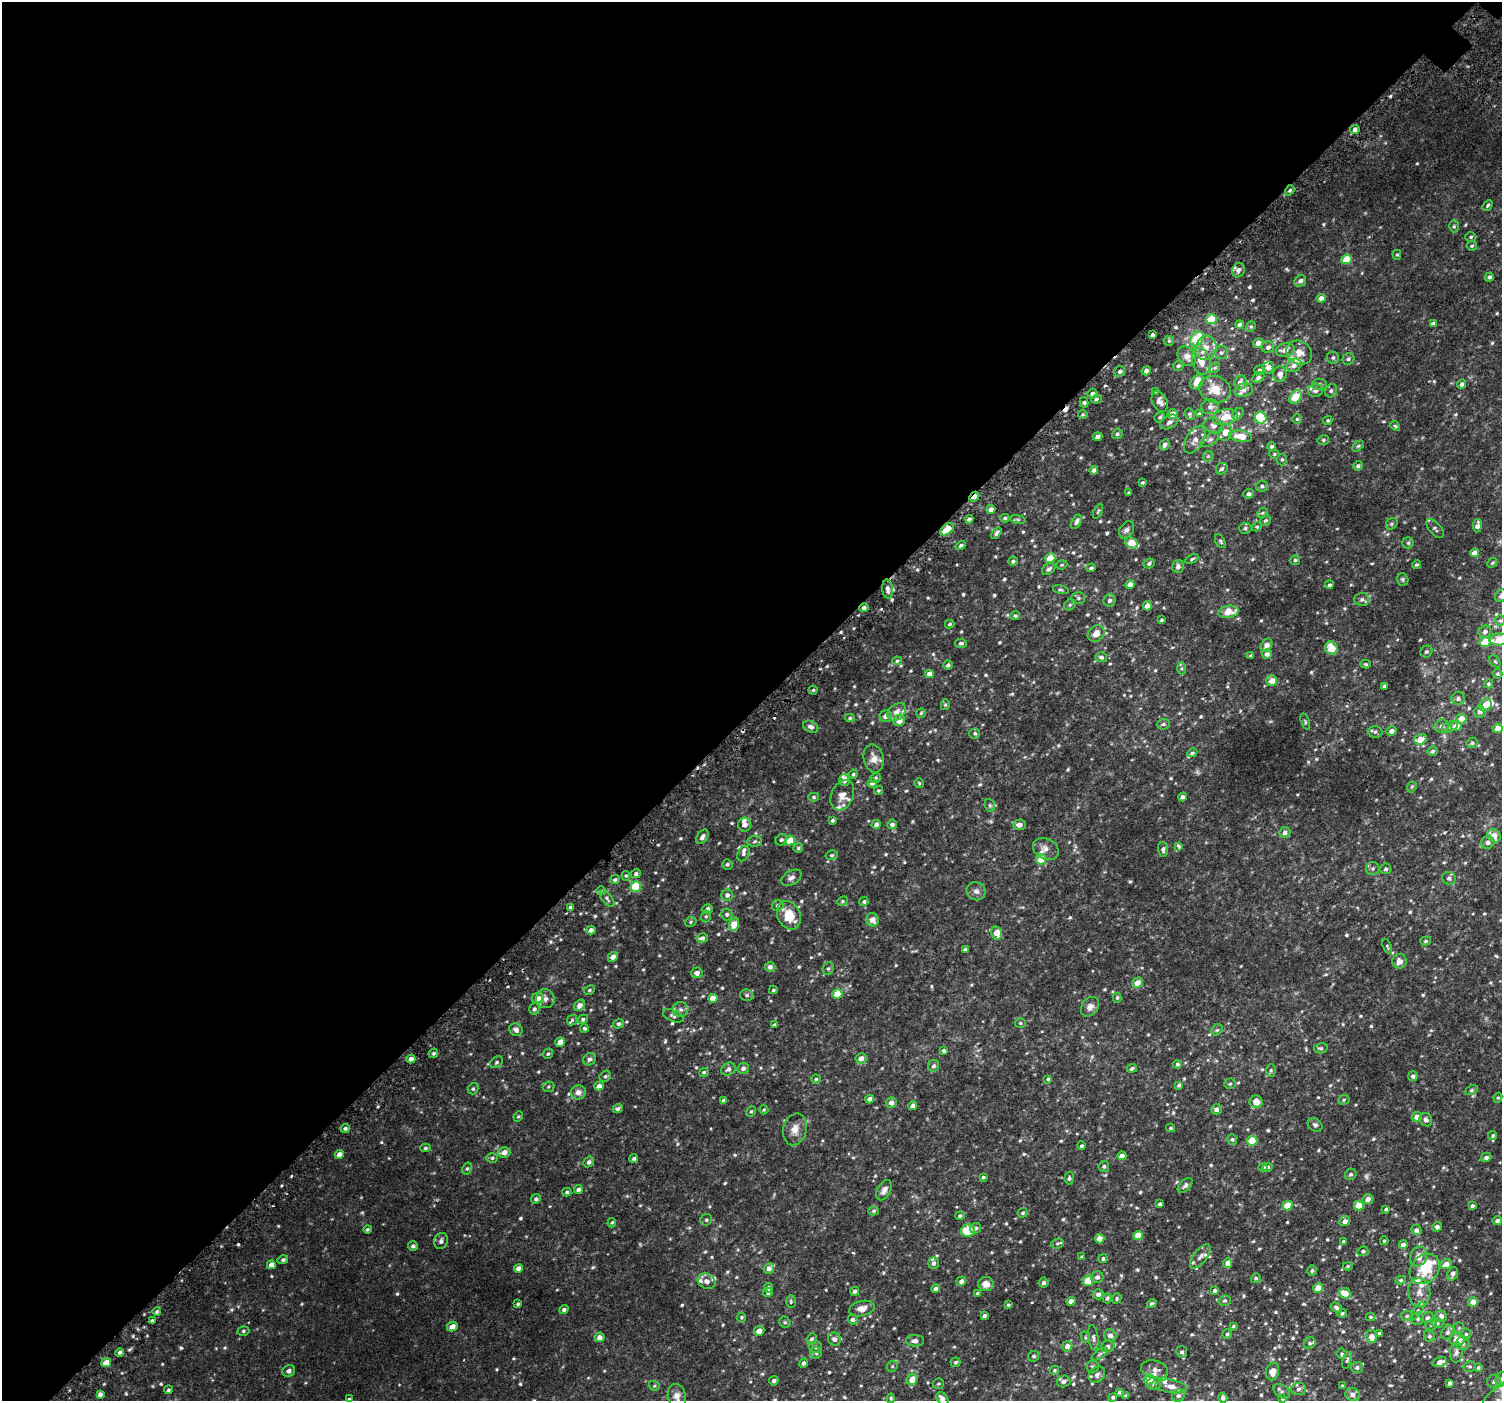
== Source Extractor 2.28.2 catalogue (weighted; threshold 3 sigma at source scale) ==
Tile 5 of 4 x 4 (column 1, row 2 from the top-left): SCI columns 64-1563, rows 3024-4422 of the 6113 x 6113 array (HDU 1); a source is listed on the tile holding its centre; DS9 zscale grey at full resolution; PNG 1504 x 1403 px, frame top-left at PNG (2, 2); each listed source drawn as its Kron ellipse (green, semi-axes under 4 px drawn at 4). Shown black and unused: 51% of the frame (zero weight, under 2 of 3 exposures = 3% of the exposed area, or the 3 px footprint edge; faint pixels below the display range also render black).
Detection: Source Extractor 2.28.2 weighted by HDU 2 'WHT'; one run over the whole footprint, this tile lists its part. Background 0.0336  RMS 0.0094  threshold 0.0425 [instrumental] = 3 sigma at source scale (4.5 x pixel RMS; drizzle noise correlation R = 1.50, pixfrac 1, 0.0396/0.0396 arcsec/px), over >= 5 px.
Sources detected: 796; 2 too faint to see at this stretch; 8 cosmic-ray / hot-pixel residue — neither listed nor drawn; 40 inside a brighter listed object's ellipse — not listed separately; of the other 746, all 500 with FLUX_AUTO >= 1.2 (the completeness limit of this list) listed and drawn (246 fainter detections not listed), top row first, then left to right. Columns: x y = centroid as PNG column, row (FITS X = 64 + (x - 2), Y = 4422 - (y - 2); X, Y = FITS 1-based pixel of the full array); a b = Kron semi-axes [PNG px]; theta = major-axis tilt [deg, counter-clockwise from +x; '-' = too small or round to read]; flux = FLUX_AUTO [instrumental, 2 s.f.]
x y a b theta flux
1355 129 5 4 - 3.7
1290 190 5 4 - 1.7
1488 205 6 4 47 1.5
1454 226 6 5 - 1.4
1471 237 5 4 - 1.3
1472 246 5 4 - 1.6
1397 255 5 4 - 1.3
1347 259 5 4 - 23
1238 270 7 6 - 4.2
1489 277 4 4 - 2.4
1300 281 6 5 - 3.7
1321 298 5 4 - 5.3
1211 319 5 5 - 24
1239 324 4 4 - 2.6
1433 324 4 4 - 3.2
1251 327 5 4 - 1.4
1152 335 3 3 - 2.1
1197 339 8 6 54 28
1169 341 5 5 - 1.3
1258 343 5 4 - 6.5
1268 347 6 5 - 3.1
1206 348 12 10 80 9.2
1285 350 9 6 13 7.5
1221 353 7 7 - 2.5
1299 353 13 11 -34 10
1187 356 11 8 -52 6.5
1333 358 6 6 - 2.1
1348 359 6 5 - 2
1201 361 13 9 -76 11
1294 365 7 6 - 5.4
1178 366 5 5 - 1.9
1268 367 6 6 - 5
1215 368 6 4 46 1.4
1259 370 5 4 - 1.5
1120 371 5 5 - 2.4
1146 371 5 4 - 2.9
1280 374 8 6 80 5.2
1258 377 6 5 - 2.7
1197 382 8 6 54 13
1241 382 7 6 - 6.1
1319 384 7 5 -1 2.1
1462 384 5 4 - 2.7
1215 389 16 13 -17 15
1244 390 9 6 14 4.6
1315 390 7 6 - 4.4
1155 391 3 3 - 1.3
1331 391 7 6 - 2.4
1093 394 5 5 - 3.3
1296 397 7 5 56 28
1096 399 5 4 - 1.6
1084 402 5 4 - 1.6
1160 402 11 7 -63 5
1210 407 9 7 0 4.6
1083 414 5 4 - 1.4
1172 414 5 5 - 7.6
1190 414 6 5 - 1.7
1199 414 4 3 - 1.4
1238 414 6 4 48 1.6
1160 417 5 5 - 1.7
1225 417 12 7 14 15
1261 418 6 5 - 34
1297 419 5 4 - 1.3
1328 420 5 4 - 1.3
1169 422 10 6 30 3.7
1213 425 10 7 -19 3.9
1395 426 5 4 - 1.2
1225 432 8 7 - 7.4
1117 434 5 5 - 1.8
1097 436 5 3 - 2.9
1241 436 11 5 -8 14
1210 439 10 5 37 2.7
1195 440 15 8 57 6.8
1323 440 6 4 15 1.5
1164 445 6 4 61 3.1
1272 446 4 4 - 2.2
1358 446 6 4 44 1.4
1274 454 5 4 - 1.4
1208 456 6 5 - 1.4
1282 459 6 5 - 1.6
1358 466 5 4 - 2.3
1222 469 6 5 - 2.1
1094 470 4 4 - 2.9
1142 482 3 3 - 1.3
1262 486 6 5 - 2.2
1129 493 4 3 - 1.3
1249 494 5 5 - 2.8
974 497 5 3 - 7.4
991 509 4 4 - 4.7
1098 511 8 4 63 1.3
1262 513 6 4 41 1.4
1005 518 4 4 - 1.5
969 519 4 4 - 2.5
1018 519 8 4 -8 1.5
1266 520 6 4 41 1.7
1076 522 8 4 59 3.1
1392 524 6 5 - 1.6
1477 526 7 4 81 4.4
1257 527 5 4 - 1.3
1245 528 6 5 - 1.9
1435 528 11 5 -50 2.5
947 529 8 5 38 19
1127 530 9 6 56 3.2
996 533 6 4 50 2.4
1220 541 7 4 -62 1.5
1131 543 7 5 -27 16
1408 543 6 5 - 1.6
961 545 5 4 - 1.9
1474 553 4 4 - 7.5
1050 558 5 4 - 19
1192 559 7 4 25 1.5
1295 560 5 4 - 1.5
1013 561 5 4 - 2
1149 563 5 5 - 2.2
1492 563 5 4 - 1.2
1062 565 5 4 - 1.2
1416 565 4 4 - 1.5
1178 566 6 6 - 3.6
1091 568 4 4 - 1.7
1049 569 7 5 39 3
1403 579 6 5 - 1.6
1130 585 4 4 - 7.1
1329 585 4 3 - 1.8
888 589 10 5 -82 3.9
1061 590 8 4 -15 1.6
1501 596 7 6 - 3.4
1078 598 7 6 - 2
1362 599 7 6 - 3
1109 601 6 6 - 2.8
1070 605 6 5 - 1.6
1147 606 5 4 - 7.6
864 608 5 4 - 3
1228 612 10 6 11 13
1015 616 5 4 - 1.5
1161 620 3 3 - 1.3
1500 621 5 5 - 1.5
950 624 5 3 - 1.3
1485 632 6 6 - 3.5
1096 634 9 7 43 7.4
1499 639 10 6 4 19
1485 642 5 5 - 17
961 643 6 4 -6 1.8
1266 645 7 5 56 5.6
1331 648 7 6 - 15
1426 652 6 5 - 1.7
1267 654 5 5 - 3.6
1251 656 4 4 - 1.3
1101 657 6 5 - 2.4
897 661 5 4 - 1.4
1495 661 7 4 -53 1.5
1365 664 5 4 - 1.4
948 665 4 4 - 2.4
1181 668 6 4 89 1.8
929 674 4 4 - 5.6
1498 674 5 4 - 1.6
1272 680 5 5 - 11
1488 684 4 4 - 1.5
1384 686 4 3 - 1.6
813 690 4 4 - 1.3
1458 699 7 6 - 2.7
945 705 5 4 - 1.4
1486 705 7 5 54 11
897 712 10 7 42 5.8
1480 712 6 5 - 4
921 713 5 4 - 1.4
886 716 6 5 - 4.4
850 718 5 4 - 1.3
1461 719 5 5 - 12
899 720 6 5 - 9.3
1305 722 8 4 -70 1.3
1163 724 6 5 - 1.8
1442 726 7 6 - 3.8
1456 726 5 5 - 8.4
811 727 8 5 -23 3.6
1450 727 8 5 21 2.4
1498 728 5 4 - 9.9
1391 731 5 4 - 4.8
1375 732 7 6 - 2
975 733 5 5 - 1.7
1420 739 6 5 - 13
1472 743 6 5 - 1.8
1433 751 5 5 - 2.1
1192 753 5 4 - 1.9
874 758 14 10 -78 7.3
853 774 4 4 - 1.5
876 778 5 5 - 1.6
844 780 6 5 - 5.9
872 783 5 4 - 3.7
919 783 5 4 - 1.3
1412 787 6 4 69 1.2
878 790 4 4 - 1.2
842 795 16 11 66 7.5
814 797 5 4 - 1.5
1183 797 4 4 - 3.8
990 805 6 5 - 1.5
832 820 3 3 - 1.5
876 824 4 4 - 3.4
892 824 5 4 - 3.3
745 825 7 6 - 6.1
1019 825 6 5 - 5.2
1285 832 6 5 - 3.9
1494 836 7 6 - 11
702 837 8 5 56 3.4
781 840 6 5 - 1.8
755 841 7 5 5 2.1
790 841 5 4 - 21
1488 842 7 6 - 3.6
1178 846 4 3 - 3.9
798 848 5 4 - 1.5
1046 849 13 10 -28 6
1163 849 7 5 -84 2.4
743 854 8 5 66 2.3
832 855 6 5 - 1.6
1041 859 5 5 - 13
727 864 5 5 - 1.7
1373 868 7 6 - 2
1386 869 5 5 - 1.7
636 874 5 4 - 2.1
626 876 5 4 - 1.3
791 878 11 7 30 3.7
1449 878 7 6 - 2.4
615 880 5 4 - 1.9
636 886 5 5 - 32
601 891 5 4 - 1.5
976 891 10 9 - 3.8
727 895 6 6 - 3.2
607 899 10 5 -51 2.1
842 901 5 4 - 1.3
864 901 5 4 - 1.8
778 905 6 5 - 2.1
570 907 4 4 - 1.4
707 909 5 5 - 4.1
727 914 6 5 - 1.8
789 915 15 11 -65 21
706 916 6 5 - 1.5
873 920 7 6 - 6.8
691 922 6 4 24 1.3
734 924 7 4 73 14
591 930 4 4 - 3.4
997 933 7 5 -77 11
702 938 6 4 12 3
1426 941 5 4 - 1.4
1387 946 7 4 -68 1.3
965 950 4 3 - 2.2
613 957 5 4 - 5.5
1399 961 7 7 - 5.5
770 967 5 5 - 3.6
828 968 6 5 - 1.9
697 973 5 5 - 3.7
1137 983 6 5 - 7.6
589 990 6 4 28 1.2
773 990 4 3 - 1.3
837 994 5 4 - 17
747 995 6 6 - 2
538 998 6 5 - 6.6
713 998 5 4 - 10
1117 998 5 4 - 1.2
545 999 9 9 - 5.2
580 1005 6 5 - 5.3
1090 1007 10 8 52 4.7
534 1009 6 5 - 2.4
681 1009 8 7 - 3.5
673 1016 11 5 -24 2.7
583 1019 5 4 - 1.9
572 1020 6 4 47 1.3
1020 1023 5 4 - 1.2
618 1024 5 4 - 1.9
774 1025 4 3 - 2.3
584 1028 4 4 - 1.4
516 1030 7 6 - 4.4
1217 1030 6 5 - 1.6
560 1042 5 4 - 6.8
1321 1048 7 5 12 1.8
944 1051 4 4 - 2.1
433 1053 5 4 - 1.4
548 1054 5 4 - 1.6
861 1058 5 5 - 6.4
411 1059 4 4 - 5.1
589 1059 6 6 - 2.5
497 1062 7 5 39 2
1177 1064 4 4 - 1.8
933 1066 6 5 - 2.3
743 1068 6 5 - 2.9
1132 1068 5 4 - 2.4
728 1069 7 6 - 3.3
1271 1070 6 4 -90 1.5
704 1072 5 4 - 1.3
605 1076 6 5 - 1.8
1413 1076 5 4 - 2.5
816 1079 4 4 - 1.4
1048 1079 4 4 - 1.4
1230 1084 6 5 - 1.4
1179 1085 4 3 - 1.9
599 1086 5 4 - 4.8
549 1087 6 5 - 1.4
473 1089 6 5 - 1.7
1472 1090 7 4 27 1.5
578 1092 7 7 - 5.1
1498 1098 5 4 - 1.3
870 1099 4 4 - 5
1344 1100 6 4 24 1.3
724 1101 4 3 - 2.8
1256 1102 6 6 - 8.2
891 1103 5 5 - 4.9
913 1106 4 4 - 5.5
618 1108 5 4 - 2.5
1216 1109 5 5 - 4
764 1110 5 4 - 1.2
751 1111 5 4 - 1.3
518 1116 5 4 - 1.2
1417 1117 5 5 - 6.3
1426 1120 7 6 - 2.8
1315 1125 8 6 -40 2.4
345 1128 4 4 - 2
1170 1128 4 3 - 1.4
795 1129 16 11 76 8.8
1493 1135 5 4 - 1.4
1232 1139 5 5 - 1.7
1252 1141 5 5 - 24
1081 1146 4 4 - 1.8
425 1148 5 4 - 1.4
504 1152 6 5 - 6.5
339 1154 5 4 - 5.6
1122 1156 4 4 - 5.8
1486 1157 5 4 - 2.8
492 1158 6 5 - 1.6
634 1158 4 4 - 1.8
589 1162 5 5 - 3
1104 1166 5 5 - 1.9
1263 1167 5 4 - 2.1
1268 1167 5 4 - 1.9
467 1168 6 4 62 1.7
1351 1174 6 5 - 1.9
983 1177 4 3 - 1.4
1069 1178 6 5 - 1.9
1185 1185 9 5 45 2.4
578 1189 5 4 - 3.5
884 1190 11 6 61 4.9
567 1192 4 3 - 1.5
536 1199 5 4 - 2.5
1368 1199 6 5 - 5.7
1160 1204 4 3 - 2.3
1288 1206 5 4 - 21
1359 1206 5 5 - 16
1472 1206 4 3 - 2.2
1386 1209 4 3 - 1.9
873 1211 5 4 - 1.5
1023 1213 5 5 - 1.7
960 1216 5 4 - 1.8
706 1220 6 5 - 1.8
1345 1221 5 5 - 4.7
1497 1221 4 4 - 3
612 1223 5 4 - 1.3
1437 1227 5 4 - 2.9
976 1228 5 5 - 2.3
367 1229 4 3 - 1.4
1416 1230 5 5 - 3.3
968 1231 7 6 - 22
1138 1235 4 4 - 12
1100 1239 5 4 - 8.1
441 1241 8 6 71 3.5
1344 1241 4 3 - 1.7
1384 1241 4 4 - 1.2
1057 1243 6 5 - 1.5
1403 1245 4 4 - 5
413 1246 5 4 - 2.2
1363 1251 5 4 - 1.8
1418 1256 10 8 66 7.8
1082 1257 4 3 - 1.7
1200 1257 14 6 51 4.7
1103 1259 4 4 - 2.1
283 1260 5 4 - 2
933 1263 6 5 - 2.6
1228 1263 4 4 - 6.3
1446 1264 6 4 20 6.1
271 1265 4 4 - 6
1348 1266 5 4 - 1.3
518 1268 4 4 - 4.2
769 1269 5 5 - 4.2
1425 1269 17 13 47 27
1312 1271 5 4 - 1.6
1453 1274 7 5 70 3.5
1097 1277 6 5 - 3.2
1256 1278 5 4 - 1.7
1401 1280 5 4 - 1.5
707 1281 9 7 -27 4.5
961 1281 5 4 - 3.3
1088 1281 6 5 - 20
1043 1283 5 5 - 2.1
986 1284 7 7 - 7.3
768 1288 5 4 - 2.8
1318 1288 5 4 - 10
935 1289 4 4 - 3
1215 1290 4 3 - 2.2
855 1291 4 4 - 2.4
768 1292 5 4 - 2
1419 1292 14 11 -85 8.8
1345 1293 6 5 - 12
978 1294 4 4 - 2.5
1098 1294 5 5 - 3.5
1107 1298 5 4 - 1.8
1117 1298 5 4 - 1.5
1071 1301 4 4 - 7.2
1225 1301 6 5 - 1.4
791 1302 6 5 - 1.3
1473 1302 5 5 - 6.2
1152 1303 5 4 - 1.6
518 1304 4 3 - 1.3
1008 1305 4 4 - 1.4
1336 1307 6 4 -34 2.3
862 1308 13 7 14 7.6
564 1310 5 4 - 2.5
1417 1311 11 4 55 2.4
157 1312 4 4 - 1.5
1342 1313 5 4 - 1.8
984 1316 4 3 - 2.3
1407 1316 6 5 - 1.8
1441 1316 6 6 - 4.7
741 1317 5 5 - 1.3
1371 1317 4 3 - 1.3
1427 1318 6 5 - 2.3
1418 1319 6 6 - 2.2
852 1320 5 5 - 3.2
152 1321 3 3 - 1.6
785 1322 6 5 - 1.5
1438 1323 6 5 - 1.7
1431 1325 5 5 - 1.5
1233 1326 4 3 - 1.2
452 1327 5 4 - 7.3
1459 1328 5 5 - 1.6
243 1331 6 5 - 1.6
759 1331 5 5 - 6.7
1448 1332 7 6 - 2.9
1227 1334 5 4 - 1.5
1379 1334 4 3 - 1.9
1466 1334 5 5 - 1.9
1110 1335 6 6 - 4.6
1429 1336 6 5 - 1.8
599 1337 5 5 - 5.6
1085 1337 6 4 -72 1.2
1372 1337 6 5 - 8
1093 1338 13 5 -82 3
812 1339 5 5 - 2.7
834 1339 7 6 - 3.6
1457 1339 7 6 - 12
915 1341 9 6 0 3.7
1310 1343 6 5 - 1.8
1463 1343 7 7 - 2.8
1067 1346 5 5 - 5.3
816 1347 7 6 - 2.1
1108 1347 6 6 - 3.2
120 1352 4 4 - 2.2
1182 1352 6 5 - 2.1
1456 1352 10 6 86 4
816 1353 5 5 - 1.8
1100 1354 9 3 34 1.6
1342 1354 5 5 - 1.3
1034 1356 6 5 - 1.8
1347 1360 9 4 71 1.6
106 1362 5 4 - 11
955 1362 5 4 - 1.9
1440 1362 7 5 18 6
803 1363 5 4 - 2.6
892 1366 6 5 - 1.4
1093 1366 6 6 - 1.7
1469 1366 6 5 - 1.7
1357 1367 6 5 - 2.9
1478 1368 4 4 - 1.4
1155 1369 14 9 -14 5.5
1055 1370 4 4 - 1.2
289 1371 6 5 - 2.7
1273 1371 9 6 75 8.2
1097 1375 9 7 43 3.6
912 1379 6 5 - 10
1149 1379 5 5 - 15
1501 1379 7 5 60 1.9
774 1381 5 4 - 2.6
1063 1381 7 5 16 2.8
1494 1381 7 6 - 3.2
938 1383 5 5 - 1.4
1154 1383 7 6 - 2.8
1450 1383 4 3 - 2.8
654 1386 6 4 -19 1.2
1171 1386 16 6 -8 6.2
1342 1386 4 3 - 1.4
1299 1389 7 6 - 2.7
168 1390 4 4 - 1.5
1282 1391 9 6 -35 2.3
1119 1392 4 4 - 2.1
100 1394 4 4 - 3.2
1353 1394 7 6 - 4.6
677 1396 12 9 -78 6.1
1126 1396 3 3 - 1.7
1178 1396 6 6 - 2.5
1113 1397 4 4 - 1.9
891 1398 5 4 - 1.4
1223 1398 5 4 - 2.8
349 1399 4 3 - 5.7
942 1399 7 5 -50 5.8
1282 1399 3 3 - 1.3
1498 1400 19 11 40 6.1
Overlapping masked pixels (flux is a lower limit): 1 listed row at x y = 974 497
Isophote crosses this tile's border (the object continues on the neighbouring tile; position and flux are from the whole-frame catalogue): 7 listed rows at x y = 1501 596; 1499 639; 1501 1379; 677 1396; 349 1399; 942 1399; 1498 1400